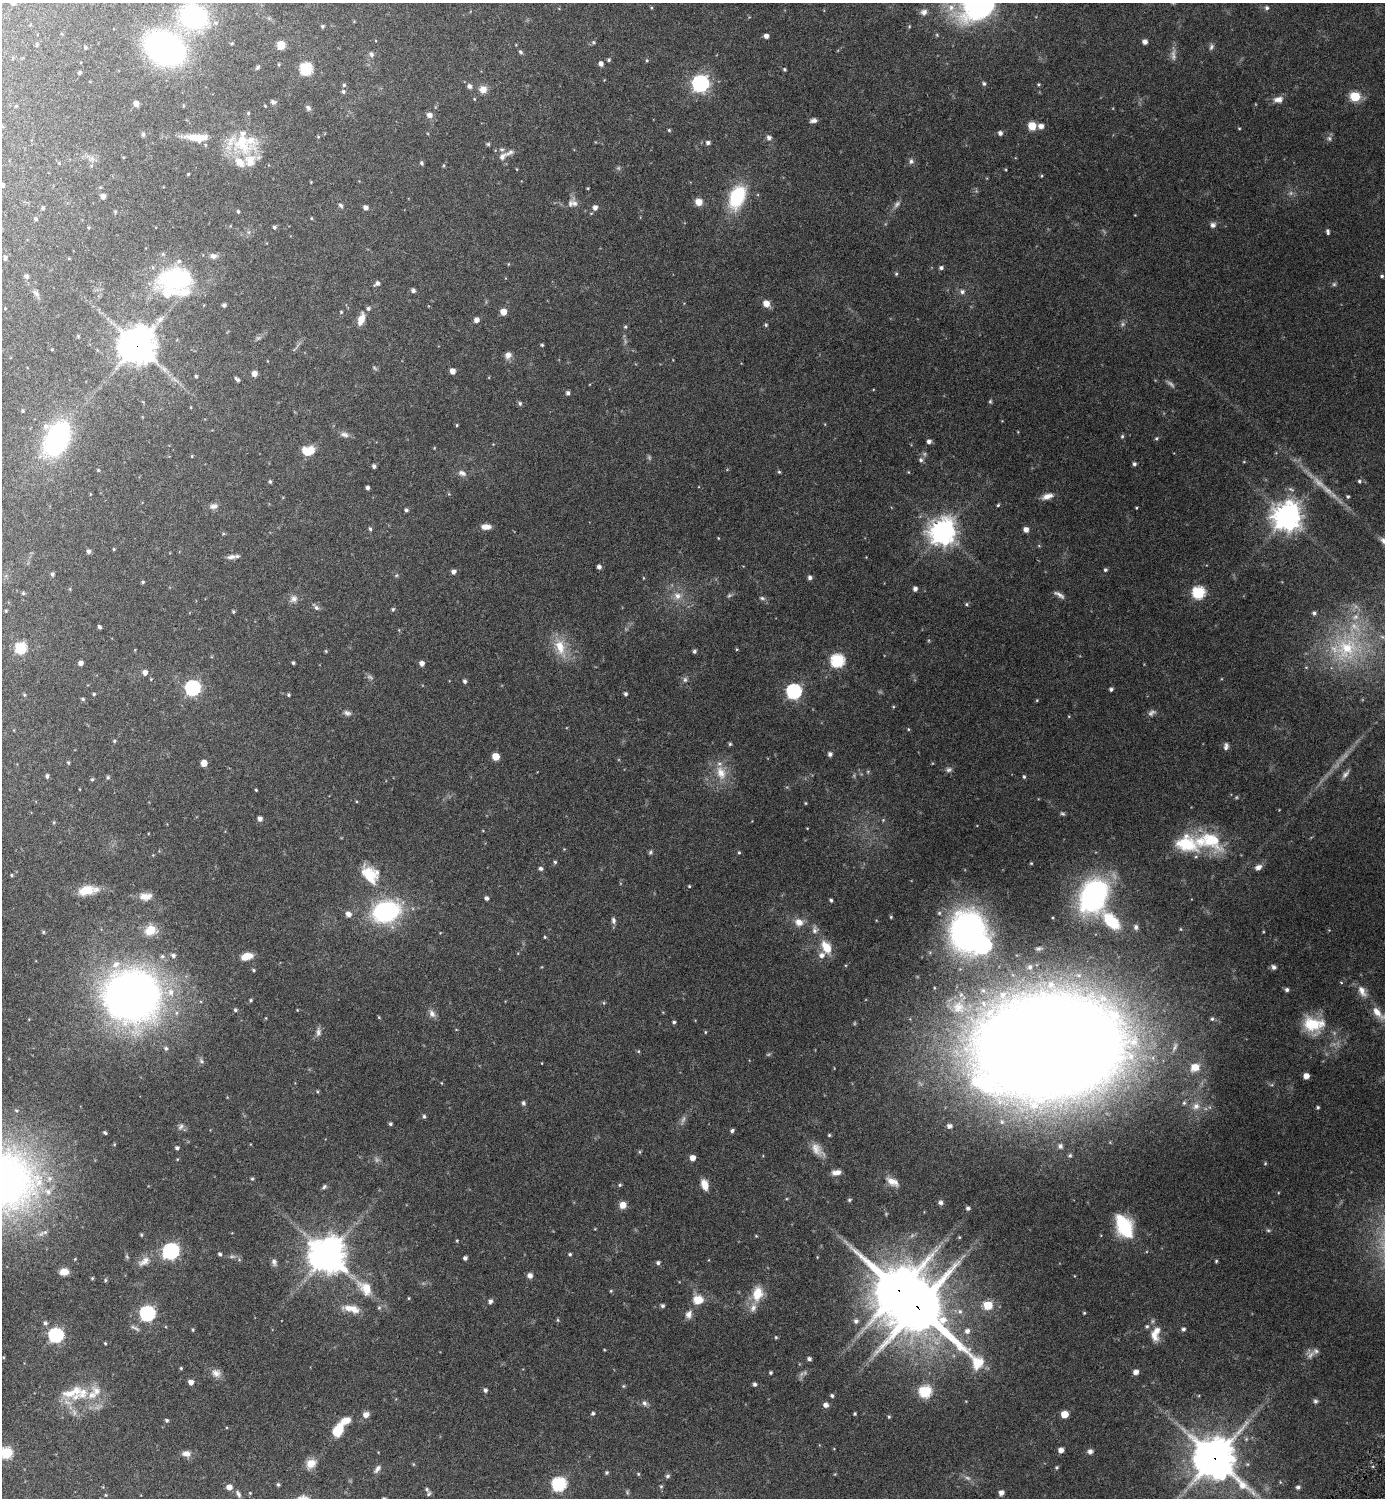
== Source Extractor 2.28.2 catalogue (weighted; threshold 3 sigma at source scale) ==
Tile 11 of 4 x 4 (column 3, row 3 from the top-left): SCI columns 3095-4477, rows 1525-3020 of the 6046 x 6043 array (HDU 1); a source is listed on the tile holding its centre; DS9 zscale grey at full resolution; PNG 1387 x 1500 px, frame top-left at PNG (2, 3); no overlay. Shown black and unused: <1% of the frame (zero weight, under 3 of 6 exposures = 1% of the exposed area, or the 3 px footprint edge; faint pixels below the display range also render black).
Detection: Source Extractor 2.28.2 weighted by HDU 2 'WHT'; one run over the whole footprint, this tile lists its part. Background 0.0806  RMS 0.0037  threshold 0.015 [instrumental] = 3 sigma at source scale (4.09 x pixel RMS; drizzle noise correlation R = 1.36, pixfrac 0.8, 0.05/0.05 arcsec/px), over >= 5 px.
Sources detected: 445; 20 too faint to see at this stretch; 2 inside a brighter object's white glare — not listed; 25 inside a brighter listed object's ellipse — not listed separately; the other 398 listed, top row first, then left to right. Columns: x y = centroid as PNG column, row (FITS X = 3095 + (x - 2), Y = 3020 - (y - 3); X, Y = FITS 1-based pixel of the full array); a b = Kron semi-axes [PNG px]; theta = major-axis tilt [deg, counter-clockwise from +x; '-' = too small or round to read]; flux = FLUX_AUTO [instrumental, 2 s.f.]
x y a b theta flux
13 3 4 4 - 0.63
951 7 11 9 -16 3
1267 8 6 5 - 0.6
924 12 9 7 16 1.3
194 17 33 28 -27 36
322 26 4 4 - 0.46
937 35 5 3 - 0.28
766 36 4 4 - 1.3
594 42 5 4 - 0.42
1145 42 5 4 - 1.3
37 45 5 3 - 0.3
281 45 5 5 - 9.4
85 47 4 3 - 0.36
1211 47 9 5 67 0.71
165 49 34 26 -26 84
520 52 6 4 -41 0.46
371 54 6 5 - 0.87
609 60 5 5 - 0.44
647 60 5 4 - 0.35
278 64 5 3 - 0.29
601 64 5 4 - 1.3
257 67 6 4 45 0.51
306 69 6 6 - 31
784 69 4 4 - 0.43
79 73 4 3 - 0.39
700 83 7 7 - 100
984 83 5 5 - 0.56
1039 84 4 4 - 0.33
344 85 5 5 - 0.43
469 86 6 5 - 0.96
483 89 7 7 - 2.6
343 91 5 5 - 0.56
1355 96 6 5 - 14
474 99 4 3 - 0.24
1278 99 12 8 6 1.9
273 102 6 5 - 0.82
136 103 5 4 - 1.8
16 106 4 4 - 0.31
308 108 8 6 -48 0.73
248 113 5 4 - 0.34
429 115 6 6 - 1.5
813 120 8 5 13 1
2 126 5 4 - 0.31
1032 126 6 6 - 5.1
1041 126 6 5 - 1.6
1239 128 4 3 - 0.23
669 130 4 4 - 0.33
1000 133 5 5 - 1
143 134 6 5 - 0.49
197 137 35 10 -3 6
318 137 5 3 - 0.25
769 138 7 7 - 1
242 142 33 24 -67 14
708 143 5 5 - 0.82
488 144 5 5 - 0.38
502 157 11 7 50 1.4
92 158 7 4 71 0.73
911 161 7 6 - 0.76
59 163 4 4 - 0.23
421 163 5 4 - 0.56
517 169 5 3 - 0.22
188 174 3 3 - 0.27
1041 176 5 3 - 0.26
311 182 3 3 - 0.21
2 185 4 4 - 1.1
100 187 4 3 - 0.28
103 196 4 4 - 1.7
737 197 20 12 66 20
698 202 7 6 - 2.9
574 203 10 9 - 1.6
897 204 11 6 47 1
341 205 6 5 - 0.63
595 207 6 5 - 1.3
43 208 5 4 - 0.4
366 208 5 5 - 1.2
238 211 4 3 - 0.44
115 212 4 4 - 0.31
311 218 4 3 - 0.26
36 219 4 4 - 0.51
1213 225 7 7 - 1
274 227 5 5 - 0.56
1328 232 6 4 -80 0.66
213 256 9 7 2 1.3
5 258 5 4 - 0.56
941 268 5 5 - 0.68
896 274 4 4 - 0.38
26 276 5 5 - 0.85
1382 276 4 3 - 0.42
173 278 36 22 18 26
377 283 6 5 - 0.92
1334 284 6 5 - 0.5
413 291 5 4 - 0.82
962 292 6 6 - 0.79
36 293 12 6 -50 1
766 303 6 6 - 2.9
224 305 4 4 - 0.76
5 308 4 3 - 0.21
368 308 5 5 - 0.61
341 312 4 4 - 0.28
503 312 5 5 - 3.8
160 319 9 7 31 1.2
361 319 13 6 70 3.1
476 320 5 5 - 1.4
1123 324 6 6 - 0.64
766 325 5 4 - 0.4
625 327 5 4 - 0.35
78 336 5 4 - 0.32
137 345 12 11 - 620
542 345 4 4 - 0.38
52 349 5 3 - 0.23
508 355 7 6 - 1.7
375 368 8 3 -42 0.42
452 371 5 4 - 2
254 374 5 5 - 1.5
196 376 4 3 - 0.37
237 379 7 3 -42 0.62
568 393 5 4 - 0.66
990 401 6 4 69 0.39
143 402 3 3 - 0.22
520 403 6 5 - 0.6
191 407 4 3 - 0.19
23 411 4 4 - 0.36
457 425 4 3 - 0.27
344 434 12 7 -15 1.2
1122 436 5 4 - 0.43
1156 438 5 4 - 0.36
57 439 32 20 63 41
929 442 5 5 - 0.91
309 451 13 9 42 4
192 456 4 3 - 0.25
921 460 6 6 - 0.69
1134 464 5 4 - 0.65
374 466 5 4 - 0.74
98 470 4 3 - 0.28
779 472 5 4 - 0.35
462 473 11 7 -22 1.3
270 481 4 3 - 0.45
1359 481 5 4 - 0.49
367 488 4 3 - 0.74
1047 496 14 7 17 2.1
1348 496 4 4 - 0.42
998 505 4 4 - 0.36
214 506 11 7 11 1.3
1136 508 3 3 - 0.27
406 510 4 4 - 0.53
1287 516 10 10 - 330
486 527 11 6 -1 2.3
370 529 5 4 - 0.5
1026 529 5 5 - 1.6
943 532 10 9 - 260
223 533 5 3 - 0.31
718 538 4 3 - 0.22
114 549 4 4 - 0.26
88 551 5 5 - 0.77
231 557 13 6 6 1.2
599 567 4 4 - 0.92
1105 570 5 4 - 0.5
453 572 5 5 - 1.1
52 574 5 4 - 0.63
397 575 6 3 70 0.34
810 577 5 5 - 0.93
143 582 4 4 - 0.36
915 589 5 4 - 0.98
1198 592 6 6 - 31
23 593 4 4 - 0.4
1059 595 15 5 -33 1.2
677 596 11 10 - 2.4
762 598 8 5 -11 0.62
294 599 11 9 51 1.5
966 604 5 4 - 0.4
316 607 11 5 -51 0.79
393 609 5 4 - 0.39
6 611 4 4 - 0.27
233 612 4 3 - 0.36
1314 613 5 5 - 0.66
99 627 4 3 - 0.6
560 647 23 14 -73 6.2
21 648 6 6 - 22
1346 648 36 31 31 25
326 651 5 3 - 0.29
694 651 4 4 - 0.61
837 660 7 6 - 39
81 663 4 4 - 1.3
293 663 3 3 - 0.45
422 663 5 4 - 1.4
145 672 5 5 - 1.6
151 679 4 4 - 0.24
685 680 8 6 -76 0.72
465 681 5 4 - 0.69
192 688 7 6 - 67
1111 689 4 4 - 0.62
794 691 7 7 - 59
94 694 4 3 - 0.38
625 694 4 4 - 0.58
24 695 5 3 - 0.3
288 695 4 4 - 0.4
83 699 5 4 - 0.41
1037 700 4 3 - 0.25
347 713 10 7 -22 0.98
908 729 4 3 - 0.27
114 741 5 4 - 0.38
730 744 5 4 - 0.39
1226 746 9 6 79 1
830 754 5 5 - 0.85
496 756 5 5 - 4.1
68 763 5 4 - 0.37
204 763 5 5 - 3.4
721 773 21 12 -70 5
1345 774 13 5 46 1
47 776 5 4 - 0.71
108 777 5 5 - 0.48
1024 777 5 4 - 0.42
92 779 5 4 - 0.42
256 790 3 3 - 0.27
805 803 5 3 - 0.26
1062 813 7 5 -28 0.5
260 819 5 4 - 1.3
54 822 5 3 - 0.28
1209 840 43 23 -11 17
650 852 6 5 - 0.47
739 852 4 4 - 0.3
555 862 5 4 - 0.46
1031 863 4 4 - 0.3
1258 867 9 6 23 1.4
541 868 5 5 - 0.7
12 875 3 3 - 0.3
369 875 27 17 -50 8.4
689 886 4 4 - 0.27
87 890 21 10 9 5.7
145 896 17 9 3 2.5
1093 896 26 19 64 71
486 898 4 4 - 0.88
831 900 4 3 - 0.51
386 911 20 15 16 48
348 914 6 6 - 1.7
891 917 3 3 - 0.33
613 920 9 6 -82 0.89
1111 921 22 11 -45 13
799 922 11 9 -24 2.5
1136 927 7 6 - 0.88
150 930 15 12 21 4.3
814 930 10 7 -89 1.2
967 931 40 33 83 87
43 932 4 4 - 0.33
545 937 4 4 - 0.3
826 947 14 9 -59 5.3
173 955 6 5 - 0.86
162 956 7 5 44 0.66
246 956 12 7 15 4.3
1030 967 6 5 - 0.82
1274 967 7 6 - 0.8
253 970 4 4 - 0.36
1341 982 4 3 - 0.33
1287 990 5 5 - 0.7
1362 991 16 8 -62 2.3
171 992 11 9 -82 3.1
133 995 37 35 -5 240
251 1000 4 4 - 0.41
604 1003 5 3 - 0.3
958 1007 20 18 -39 7.3
235 1010 5 4 - 0.47
1378 1013 29 10 -39 4.6
432 1014 11 8 -57 1.4
379 1017 5 3 - 0.26
1212 1019 5 5 - 0.53
674 1022 4 4 - 0.53
1313 1024 26 16 -4 10
318 1032 12 5 84 1.1
705 1032 5 3 - 0.26
1049 1046 98 66 8 1300
166 1048 6 6 - 0.68
638 1051 5 4 - 0.3
201 1061 8 5 -43 0.75
1195 1067 12 11 - 3.7
1306 1076 5 4 - 2.3
317 1091 5 4 - 0.33
523 1103 6 5 - 0.59
1184 1103 6 5 - 0.59
1196 1106 11 9 32 2.3
1318 1107 4 3 - 0.39
424 1116 5 4 - 0.51
390 1124 4 4 - 0.48
949 1126 6 5 - 1.2
181 1127 9 6 50 0.88
732 1131 5 4 - 0.61
105 1133 4 3 - 0.39
829 1135 4 4 - 0.34
1060 1146 5 5 - 0.76
177 1148 4 4 - 0.7
817 1149 22 11 -46 3.1
640 1152 5 4 - 0.34
1070 1155 5 5 - 0.41
692 1158 5 5 - 2.1
836 1172 11 6 9 1.8
252 1179 4 4 - 0.38
5 1181 88 83 -6 150
892 1182 17 9 -29 2.8
704 1184 12 7 -73 2.8
620 1185 5 4 - 0.38
324 1187 7 5 47 0.56
849 1200 6 4 15 0.44
941 1203 7 6 - 0.81
623 1205 6 6 - 3.1
968 1208 5 4 - 0.71
1124 1227 24 13 -63 19
1268 1230 6 4 -1 0.39
141 1235 5 4 - 0.32
959 1237 4 3 - 0.29
457 1241 4 4 - 0.26
171 1251 7 7 - 73
220 1254 4 4 - 0.61
570 1254 4 4 - 0.48
327 1255 12 11 - 630
232 1256 7 4 1 0.57
465 1258 4 4 - 0.84
75 1259 4 4 - 0.23
144 1261 18 10 34 2.6
1216 1261 4 4 - 0.35
274 1262 10 7 -87 0.97
658 1263 5 4 - 0.66
64 1272 9 7 6 2.5
530 1275 5 5 - 1.4
92 1278 4 3 - 0.31
105 1280 4 4 - 0.41
365 1288 24 15 -50 6.4
611 1291 5 4 - 0.32
899 1291 18 16 48 1100
757 1294 17 12 79 5.9
409 1298 5 3 - 0.24
698 1300 12 10 6 4.2
490 1301 5 5 - 0.93
988 1305 6 5 - 9.7
662 1306 5 5 - 0.63
917 1307 22 17 -42 1500
379 1308 5 5 - 0.46
353 1309 16 10 -29 3.3
147 1313 7 7 - 58
1084 1313 4 4 - 0.3
689 1314 12 9 68 1.7
558 1320 5 4 - 0.31
856 1321 7 6 - 0.86
45 1323 6 5 - 0.69
1147 1326 6 5 - 0.54
135 1328 15 4 -29 0.91
1183 1329 5 4 - 0.7
193 1330 5 4 - 0.35
967 1331 6 6 - 1.3
1155 1334 20 10 76 3.8
56 1335 7 7 - 52
776 1337 5 4 - 0.34
105 1343 3 3 - 0.32
1316 1351 8 7 - 0.92
3 1357 5 4 - 0.3
809 1359 5 4 - 0.76
181 1368 4 4 - 0.31
1136 1372 5 5 - 1.5
216 1373 12 10 -23 1.9
771 1373 4 4 - 0.48
191 1382 5 4 - 1.7
755 1384 4 4 - 0.69
623 1386 6 4 89 0.33
485 1390 5 4 - 0.7
96 1391 17 12 -51 3.6
925 1391 6 6 - 26
70 1393 26 12 5 5.9
832 1396 5 5 - 0.54
1315 1401 6 5 - 0.64
644 1403 8 6 -69 0.94
826 1405 5 5 - 1.4
593 1413 5 4 - 0.53
855 1414 5 3 - 0.31
1064 1414 5 5 - 5.1
366 1415 8 7 - 1.5
889 1417 5 4 - 0.35
167 1420 4 4 - 0.51
338 1430 16 10 57 6
1061 1450 5 5 - 1.6
1090 1451 6 6 - 1
6 1453 6 6 - 22
186 1453 9 7 -2 1.7
1214 1458 14 13 - 890
311 1463 13 11 40 2.9
413 1464 5 3 - 0.27
1057 1467 5 5 - 0.39
377 1469 11 5 52 1.1
607 1473 5 4 - 0.45
638 1474 5 4 - 0.32
667 1476 6 5 - 0.58
278 1484 5 4 - 0.45
559 1484 7 7 - 42
661 1486 5 4 - 0.35
229 1487 5 5 - 2
1298 1487 5 4 - 0.74
250 1493 3 3 - 0.22
1001 1493 5 5 - 1.4
238 1494 9 5 -69 0.8
429 1494 6 5 - 0.46
105 1495 4 3 - 0.25
Overlapping masked pixels (flux is a lower limit): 4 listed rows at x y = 137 345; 899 1291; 917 1307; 1214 1458
Isophote crosses this tile's border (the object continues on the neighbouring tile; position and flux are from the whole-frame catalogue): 9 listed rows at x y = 13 3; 194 17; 165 49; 2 126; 2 185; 57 439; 1378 1013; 5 1181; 6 1453